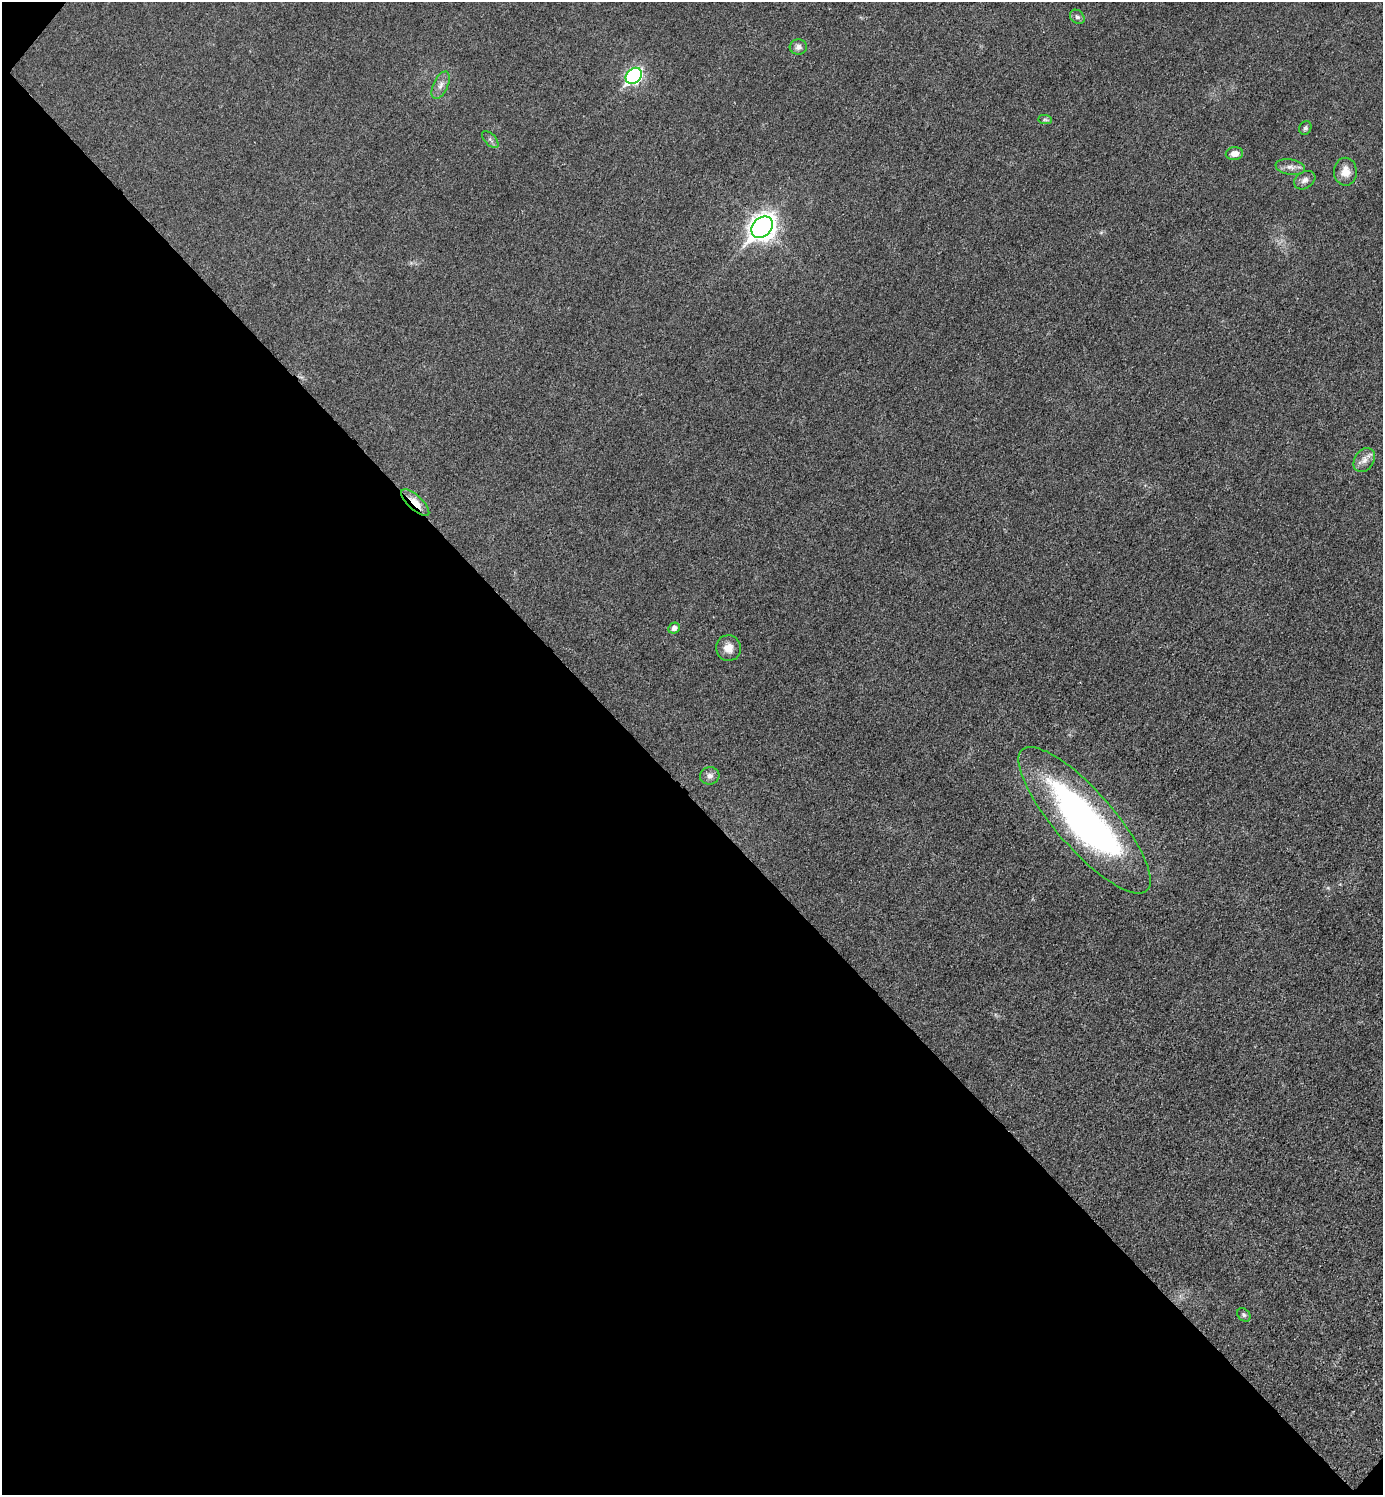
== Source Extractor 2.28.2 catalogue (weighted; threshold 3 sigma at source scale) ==
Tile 9 of 4 x 4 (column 1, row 3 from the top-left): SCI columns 301-1681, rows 1497-2989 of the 5981 x 5980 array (HDU 1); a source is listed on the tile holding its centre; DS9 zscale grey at full resolution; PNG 1385 x 1497 px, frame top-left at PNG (2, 2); each listed source drawn as its Kron ellipse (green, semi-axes under 4 px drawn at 4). Shown black and unused: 47% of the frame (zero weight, under 3 of 4 exposures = <1% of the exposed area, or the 3 px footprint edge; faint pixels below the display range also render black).
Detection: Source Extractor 2.28.2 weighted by HDU 2 'WHT'; one run over the whole footprint, this tile lists its part. Background 0.0332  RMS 0.0048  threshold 0.0216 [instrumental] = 3 sigma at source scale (4.5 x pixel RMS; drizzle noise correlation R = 1.50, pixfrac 1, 0.05/0.05 arcsec/px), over >= 5 px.
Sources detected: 19; all 19 listed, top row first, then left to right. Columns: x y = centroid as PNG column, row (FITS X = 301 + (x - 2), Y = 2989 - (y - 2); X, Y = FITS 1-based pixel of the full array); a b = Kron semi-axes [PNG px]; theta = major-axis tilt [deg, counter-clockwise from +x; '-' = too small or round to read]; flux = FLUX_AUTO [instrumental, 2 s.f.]
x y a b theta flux
1077 17 8 6 -43 1.5
798 47 8 7 - 2.1
634 76 9 7 45 93
441 85 15 7 65 3.1
1045 120 7 4 -1 0.97
1305 128 7 6 - 1.1
490 139 10 5 -47 1.3
1234 154 9 6 5 3.5
1290 167 15 7 -9 3
1345 172 14 11 -89 5.6
1305 180 11 8 32 2.3
762 227 12 9 46 420
1364 460 13 9 57 3.5
415 502 18 7 -43 7.3
674 628 6 5 - 2.1
728 648 13 12 - 4.9
710 776 10 8 7 2.4
1084 820 94 29 -49 190
1244 1315 7 5 -46 0.97
Overlapping masked pixels (flux is a lower limit): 1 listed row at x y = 415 502